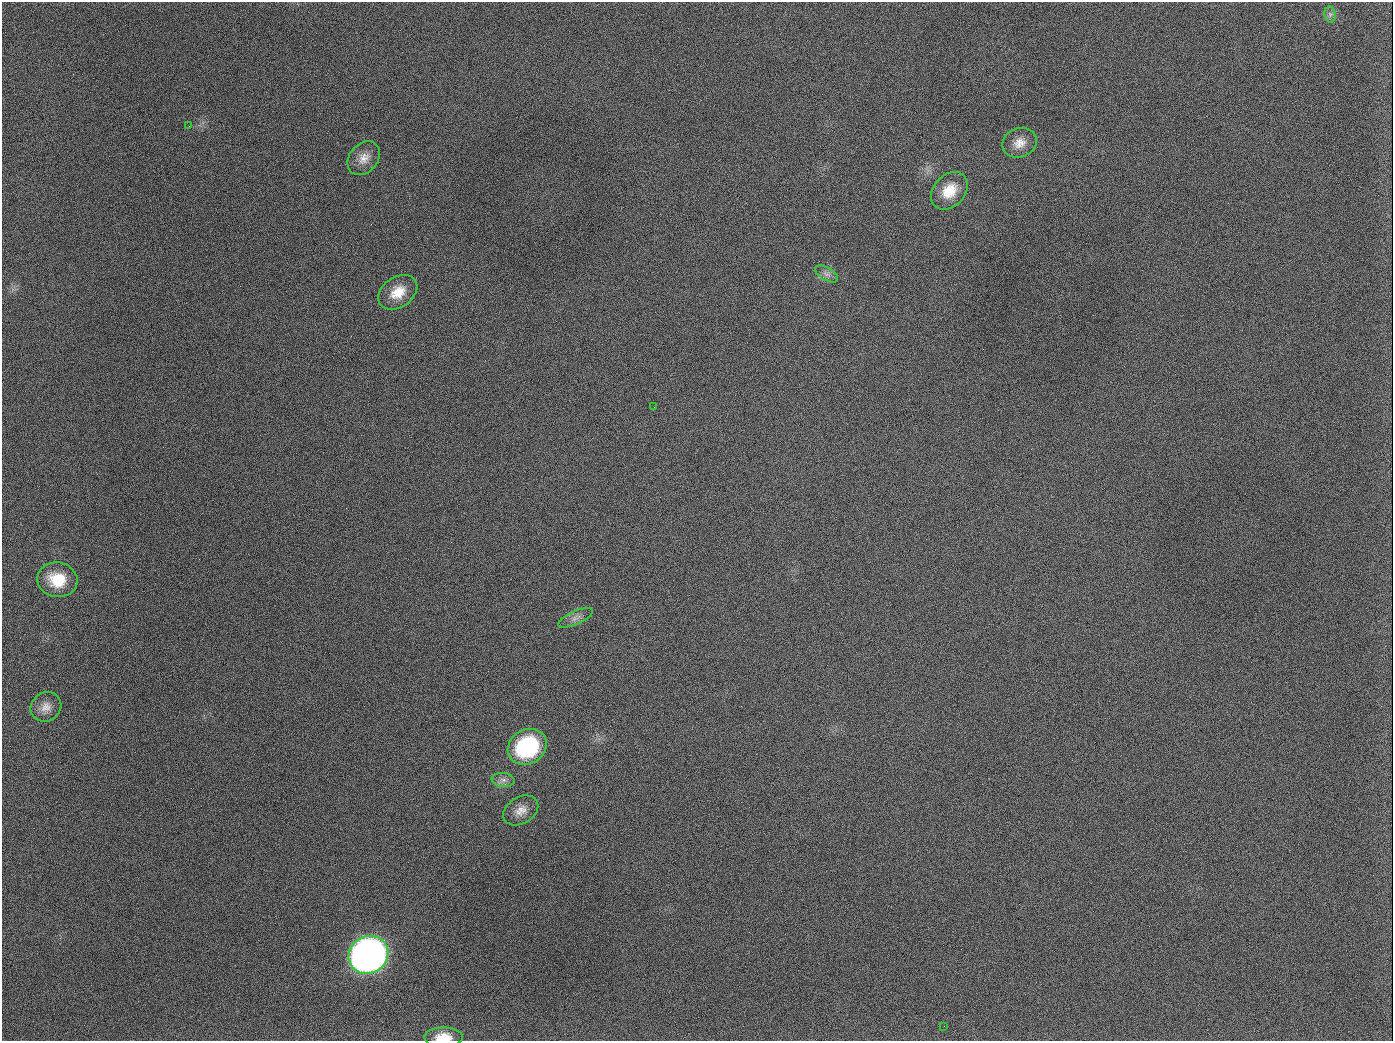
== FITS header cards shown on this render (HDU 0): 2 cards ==
NAXIS1  =                 1391
NAXIS2  =                 1039

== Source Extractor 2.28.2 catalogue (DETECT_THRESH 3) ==
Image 1391 x 1039 px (HDU 0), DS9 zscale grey, 1 PNG px = 1 image px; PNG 1395 x 1043 px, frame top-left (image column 1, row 1039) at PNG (2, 2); each listed source drawn as its Kron ellipse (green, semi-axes under 4 px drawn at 4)
Background 1690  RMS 74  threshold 222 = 3 sigma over >= 5 px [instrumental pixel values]
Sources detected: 17; all 17 listed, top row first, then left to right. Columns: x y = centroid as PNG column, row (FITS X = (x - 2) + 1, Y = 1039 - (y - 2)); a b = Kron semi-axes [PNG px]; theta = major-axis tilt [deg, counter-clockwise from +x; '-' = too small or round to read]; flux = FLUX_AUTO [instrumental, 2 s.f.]
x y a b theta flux
1330 14 8 5 -80 1.6e+04
189 126 2 2 - 7.1e+03
1019 143 17 14 20 6.4e+04
364 158 19 14 49 6.2e+04
949 191 21 15 47 1.2e+05
827 274 13 6 -31 2.4e+04
398 292 21 15 35 1.1e+05
654 407 3 2 - 3.9e+03
57 580 20 17 -10 1.7e+05
576 618 19 6 24 3.0e+04
46 707 16 14 35 5.4e+04
527 747 20 17 32 5.4e+05
503 780 11 7 -7 2.5e+04
521 810 19 13 32 5.8e+04
368 955 20 18 31 3.8e+06
944 1026 2 2 - 5.8e+03
443 1037 19 10 0 9.2e+04
At the frame edge (FLAGS 8, measured only in part): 1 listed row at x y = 443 1037